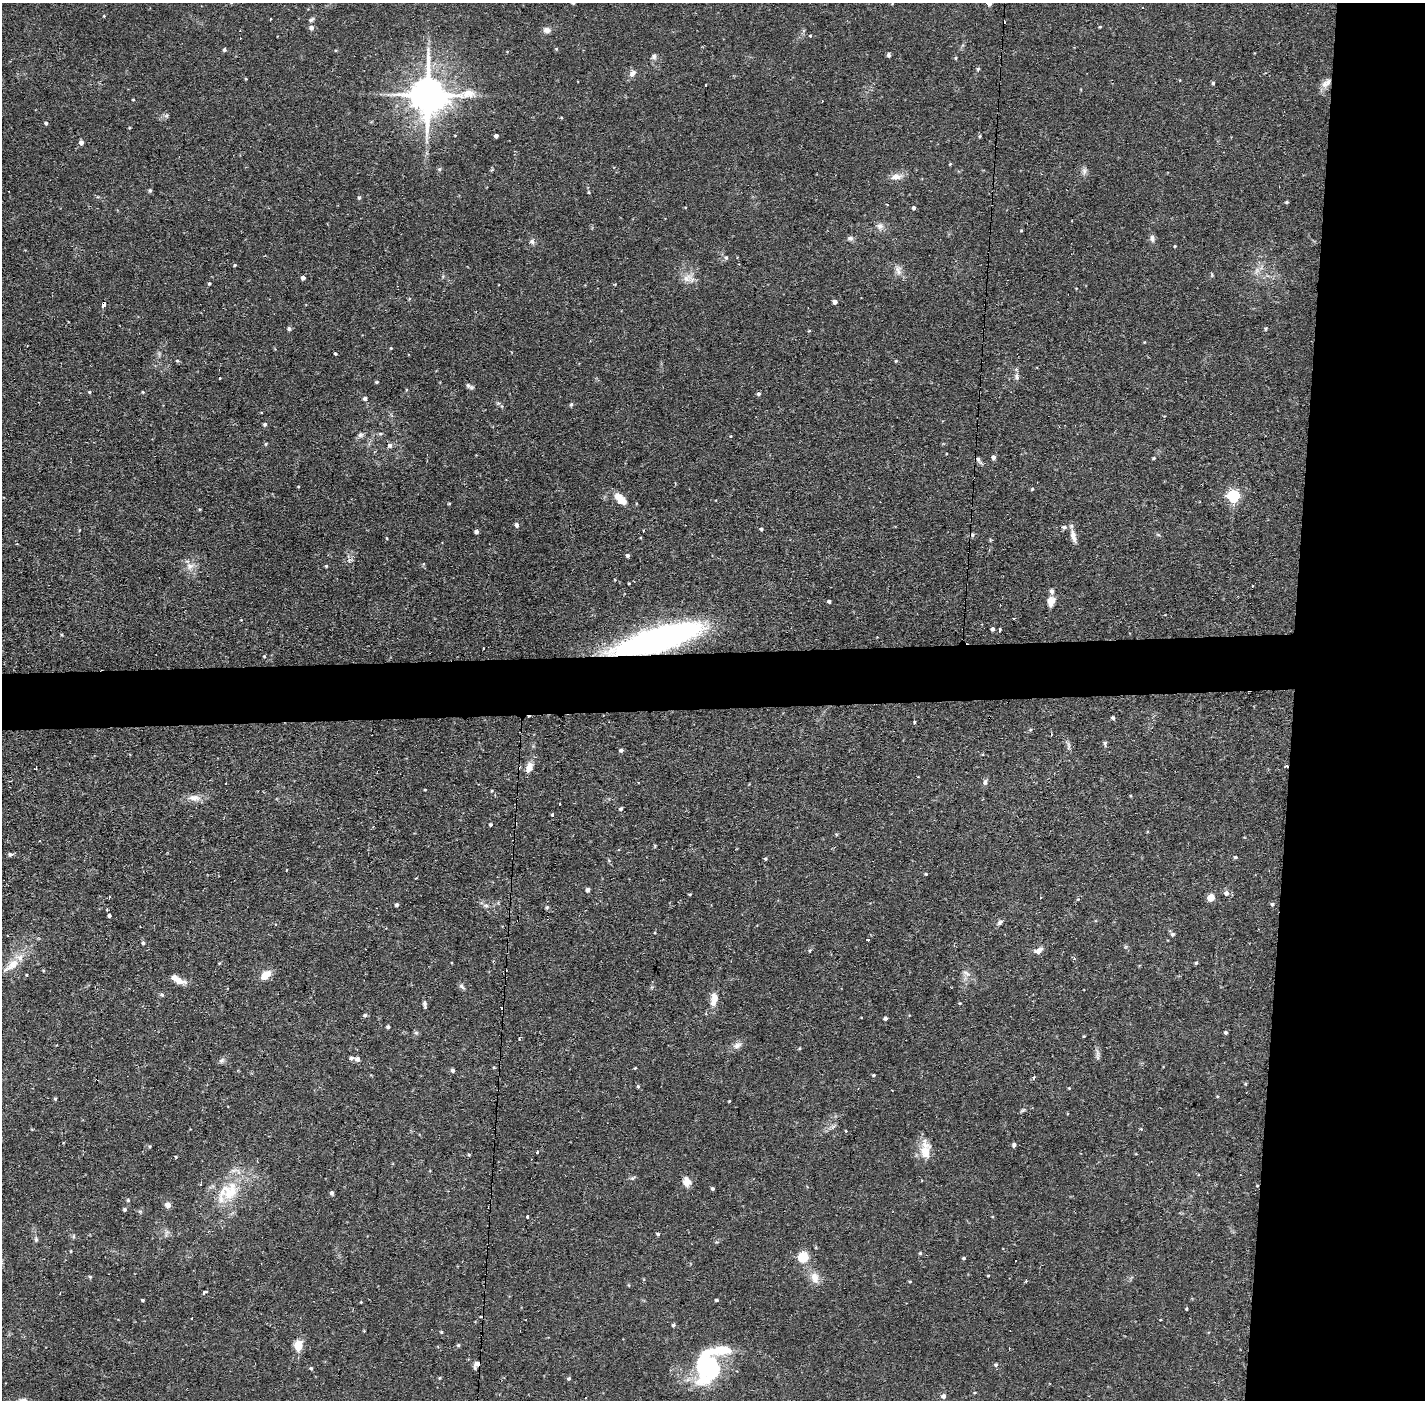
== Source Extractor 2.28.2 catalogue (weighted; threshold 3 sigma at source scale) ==
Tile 6 of 3 x 3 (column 3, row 2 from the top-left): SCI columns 2846-4268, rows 1450-2847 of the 4268 x 4297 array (HDU 1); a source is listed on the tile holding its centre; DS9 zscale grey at full resolution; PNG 1427 x 1402 px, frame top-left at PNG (2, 3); no overlay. Shown black and unused: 13% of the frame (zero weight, under 2 of 3 exposures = <1% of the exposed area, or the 3 px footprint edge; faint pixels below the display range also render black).
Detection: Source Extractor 2.28.2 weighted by HDU 2 'WHT'; one run over the whole footprint, this tile lists its part. Background 0.0735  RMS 0.0063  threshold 0.0284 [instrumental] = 3 sigma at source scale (4.5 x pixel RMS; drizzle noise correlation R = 1.50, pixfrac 1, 0.05/0.05 arcsec/px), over >= 5 px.
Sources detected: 233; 1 too faint to see at this stretch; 4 inside a brighter object's white glare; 13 cosmic-ray / hot-pixel residue — not listed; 3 inside a brighter listed object's ellipse — not listed separately; the other 212 listed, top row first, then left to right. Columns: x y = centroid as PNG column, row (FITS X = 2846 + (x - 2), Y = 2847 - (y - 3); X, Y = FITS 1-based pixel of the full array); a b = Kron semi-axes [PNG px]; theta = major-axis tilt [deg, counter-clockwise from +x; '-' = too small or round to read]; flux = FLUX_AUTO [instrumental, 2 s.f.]
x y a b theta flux
989 3 6 5 - 2.4
1142 7 3 2 - 0.45
104 16 3 3 - 0.57
270 19 3 2 - 0.42
311 20 7 5 32 1.4
1100 27 3 3 - 0.65
311 28 5 5 - 2.5
547 30 10 7 1 2.8
810 36 3 3 - 1.1
556 49 5 4 - 0.75
224 50 5 5 - 0.92
889 55 4 4 - 1.6
654 56 7 6 - 1.7
956 58 5 3 - 0.65
978 69 4 4 - 0.89
632 73 11 7 46 3
246 79 4 3 - 0.54
1213 83 5 4 - 0.9
1326 83 16 8 39 4.5
705 85 3 3 - 3.1
428 95 12 11 - 1800
133 99 4 2 - 0.5
166 116 6 5 - 1.2
46 123 4 4 - 1.2
455 135 4 2 - 0.43
496 136 4 4 - 2
980 136 4 4 - 0.74
81 142 5 4 - 2.4
1084 171 11 6 76 2.2
896 176 15 8 11 4.9
150 191 6 4 68 0.93
589 192 5 3 - 0.68
359 197 6 4 62 0.96
1287 202 4 3 - 0.9
685 207 4 2 - 0.47
914 208 4 4 - 1.2
880 226 9 9 - 3.1
1021 230 4 3 - 0.65
850 238 8 6 -4 1.7
1152 238 11 5 -86 2.1
532 241 7 7 - 1.7
1175 246 3 3 - 0.56
726 258 6 5 - 1.2
235 265 4 4 - 0.64
898 270 14 7 -69 3.7
303 278 4 4 - 2.2
687 278 15 9 36 5.3
209 283 4 3 - 0.77
1076 288 4 2 - 0.41
835 302 4 4 - 2.7
104 304 6 4 72 4.7
1265 328 6 5 - 0.85
289 329 6 5 - 1.2
809 331 5 3 - 0.56
391 348 4 3 - 0.53
335 354 3 3 - 0.72
177 361 5 3 - 0.66
896 361 4 3 - 0.66
1017 377 7 5 -89 1.7
219 378 3 3 - 1.7
377 382 5 4 - 0.67
468 385 10 5 -42 1.6
406 390 5 3 - 0.53
89 392 4 4 - 0.72
143 392 4 3 - 0.58
758 394 5 4 - 1.3
365 398 5 4 - 2
571 405 6 5 - 0.86
265 424 5 4 - 1.2
380 434 6 3 18 0.79
360 435 8 7 - 1.7
731 436 4 3 - 0.45
266 444 4 4 - 0.71
390 445 6 5 - 2
993 457 5 4 - 2.3
1154 458 4 3 - 0.74
978 460 11 5 -57 1.8
298 487 3 3 - 0.51
1032 489 4 4 - 0.79
1233 496 6 5 - 77
621 499 16 7 -41 9.8
449 504 5 3 - 0.55
517 525 5 4 - 1.9
1064 527 6 5 - 1.9
761 529 4 4 - 1
476 532 4 4 - 2
1073 536 18 7 -76 4.3
627 555 4 4 - 1.8
350 560 6 6 - 1.6
190 566 11 9 13 4.4
326 566 4 4 - 0.72
629 583 3 2 - 0.52
829 601 4 3 - 1.3
1051 601 12 9 76 4.8
993 629 4 3 - 1.9
999 630 3 3 - 1.3
652 642 72 20 13 210
483 648 3 2 - 0.9
264 656 4 4 - 0.58
1113 718 5 4 - 1.4
914 722 3 3 - 0.72
1030 730 5 3 - 0.69
1051 735 3 2 - 1.1
1105 743 7 5 -90 1.3
1068 746 10 4 85 1.6
621 750 5 4 - 1.5
1286 766 4 3 - 2
529 767 11 8 70 5.5
36 768 3 2 - 0.69
985 782 8 5 75 1.8
425 790 4 2 - 0.51
1131 796 4 3 - 0.57
194 798 16 9 -5 5.3
559 804 3 2 - 1.2
621 809 4 4 - 1.1
553 814 3 3 - 2.2
491 824 4 3 - 1
10 854 6 6 - 1.3
1235 857 5 4 - 0.93
765 859 4 4 - 0.91
926 874 4 3 - 0.76
588 890 4 4 - 2.1
1226 893 6 6 - 2.7
690 894 3 3 - 0.71
1211 897 7 6 - 6
1272 904 5 5 - 1.1
397 905 4 4 - 1.3
486 906 8 5 -7 1.7
109 916 3 3 - 1.7
1000 922 9 5 45 1.6
1172 934 6 5 - 1.3
868 940 3 2 - 1.1
143 943 5 5 - 0.98
1038 951 12 8 22 3.4
1196 963 4 4 - 0.88
13 964 21 11 42 9.8
966 973 13 6 -37 3.1
265 975 13 8 43 8.4
177 979 19 7 -28 6.5
462 986 10 5 -42 1.6
162 995 7 5 -17 1.1
714 999 18 9 81 6.3
960 1003 4 3 - 0.51
425 1004 9 4 -83 1.6
365 1015 5 4 - 1.2
885 1018 4 3 - 1.9
388 1027 4 3 - 1.1
1226 1032 5 5 - 0.86
416 1033 6 5 - 1.1
1084 1036 3 3 - 0.54
519 1039 3 3 - 1.5
737 1045 11 7 26 3.3
799 1048 4 3 - 0.62
1097 1053 11 4 -80 2.1
357 1059 6 6 - 1.8
221 1060 8 5 61 1.5
635 1068 3 3 - 0.59
453 1070 4 4 - 1.7
874 1075 4 3 - 0.8
1034 1077 5 3 - 1.1
638 1086 5 4 - 0.82
1069 1088 3 3 - 0.48
55 1099 5 4 - 0.9
729 1101 3 3 - 0.51
1023 1110 8 4 35 1.1
834 1126 10 3 40 1.3
1141 1129 4 4 - 0.58
846 1131 5 3 - 0.46
1014 1145 5 4 - 1.6
150 1146 5 4 - 0.77
537 1152 3 3 - 2.6
925 1152 19 15 -82 10
469 1155 5 3 - 0.59
176 1157 3 3 - 0.57
632 1178 6 4 -18 0.99
687 1182 12 10 -62 5
713 1189 4 3 - 1.1
228 1192 37 24 39 30
332 1193 4 4 - 1.7
128 1200 5 4 - 0.9
168 1205 6 6 - 3.8
124 1209 4 4 - 1.1
528 1216 3 3 - 2
658 1234 5 4 - 0.87
73 1236 6 4 89 0.88
36 1239 7 5 -71 1.2
71 1251 3 3 - 0.53
920 1253 4 4 - 0.71
803 1257 5 5 - 46
964 1258 4 3 - 0.94
988 1276 3 3 - 0.54
90 1277 5 4 - 0.76
815 1278 16 10 -74 6.4
1026 1281 4 3 - 0.74
910 1282 4 4 - 0.68
204 1292 6 3 28 1.3
142 1300 4 3 - 0.85
717 1300 4 3 - 0.87
361 1302 3 3 - 0.43
1186 1309 3 3 - 0.65
673 1325 4 4 - 1.2
441 1332 4 3 - 0.64
298 1345 11 8 81 9.3
458 1345 5 5 - 0.87
477 1364 7 5 39 3.5
996 1365 5 5 - 1.2
702 1366 38 15 -85 45
311 1368 4 4 - 0.92
440 1378 4 3 - 0.74
569 1378 4 4 - 1
943 1396 5 5 - 2.4
23 1400 11 6 -3 3.1
Overlapping masked pixels (flux is a lower limit): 5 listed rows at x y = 1326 83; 104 304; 652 642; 1286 766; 477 1364
Isophote crosses this tile's border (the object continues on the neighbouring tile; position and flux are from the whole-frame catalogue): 2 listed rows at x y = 989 3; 23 1400